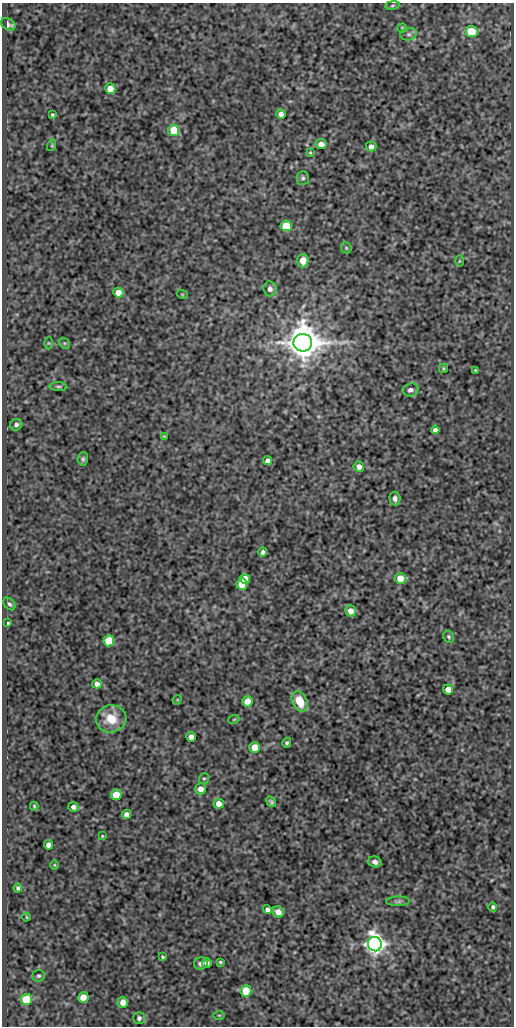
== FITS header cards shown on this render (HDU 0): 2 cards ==
NAXIS1  =                  512
NAXIS2  =                 1024

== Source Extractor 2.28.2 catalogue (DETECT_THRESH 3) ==
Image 512 x 1024 px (HDU 0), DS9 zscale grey, 1 PNG px = 1 image px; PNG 516 x 1028 px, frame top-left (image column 1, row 1024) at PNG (2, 3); each listed source drawn as its Kron ellipse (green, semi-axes under 4 px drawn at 4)
Background 93.1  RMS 0.57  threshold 1.7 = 3 sigma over >= 5 px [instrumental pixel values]
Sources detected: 84; all 84 listed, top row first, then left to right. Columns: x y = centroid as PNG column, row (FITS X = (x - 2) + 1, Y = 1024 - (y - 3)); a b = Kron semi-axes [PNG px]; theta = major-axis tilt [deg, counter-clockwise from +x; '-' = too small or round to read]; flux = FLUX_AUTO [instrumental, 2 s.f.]
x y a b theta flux
392 5 7 3 9 53
8 24 8 5 -32 140
402 28 5 4 - 47
472 32 6 5 - 1900
409 34 8 6 15 110
110 89 5 5 - 680
281 114 5 4 - 170
52 115 3 3 - 50
174 130 5 5 - 1400
321 144 5 5 - 270
52 145 6 3 73 38
371 146 5 5 - 220
310 152 3 3 - 37
303 178 7 6 - 88
286 226 5 5 - 1200
346 248 6 5 - 51
303 261 6 5 - 430
459 261 6 4 89 37
270 289 7 6 - 170
118 293 5 5 - 550
182 294 5 3 - 37
49 343 6 4 -89 51
64 343 6 4 -45 63
303 343 9 9 - 97000
443 368 4 3 - 47
475 370 3 3 - 35
58 386 9 3 -4 68
410 390 8 6 9 170
16 425 6 5 - 110
435 430 4 4 - 150
164 436 4 4 - 37
83 459 6 5 - 83
267 461 4 4 - 180
359 467 5 5 - 220
395 499 7 5 -87 150
263 552 4 4 - 100
400 578 5 5 - 620
245 579 5 4 - 460
242 584 5 5 - 750
9 604 7 5 -48 87
351 611 5 5 - 350
8 623 4 2 - 50
449 637 6 5 - 65
109 641 5 5 - 1600
97 684 5 4 - 200
448 689 5 5 - 470
177 700 5 4 - 35
300 701 11 7 -64 800
247 702 5 5 - 600
111 719 15 13 15 930
234 719 5 3 - 37
191 737 5 4 - 230
287 743 5 4 - 72
255 747 5 5 - 720
204 778 5 5 - 55
201 789 5 5 - 280
116 795 5 5 - 1100
271 802 6 4 -52 78
219 804 5 5 - 370
34 806 4 3 - 44
73 807 5 4 - 140
126 814 5 4 - 230
102 836 3 3 - 36
49 845 5 4 - 280
375 862 7 5 -18 160
55 865 5 3 - 31
18 888 4 4 - 70
398 901 11 5 2 88
493 907 5 4 - 76
267 909 5 4 - 140
278 912 6 5 - 250
26 917 4 3 - 30
375 944 7 7 - 29000
163 957 4 3 - 52
220 962 4 3 - 49
201 963 7 6 - 140
207 963 5 5 - 150
39 976 6 6 - 76
246 991 5 5 - 1700
83 997 5 5 - 720
26 999 5 5 - 2400
123 1002 5 5 - 310
219 1015 6 3 -1 38
139 1018 6 5 - 93